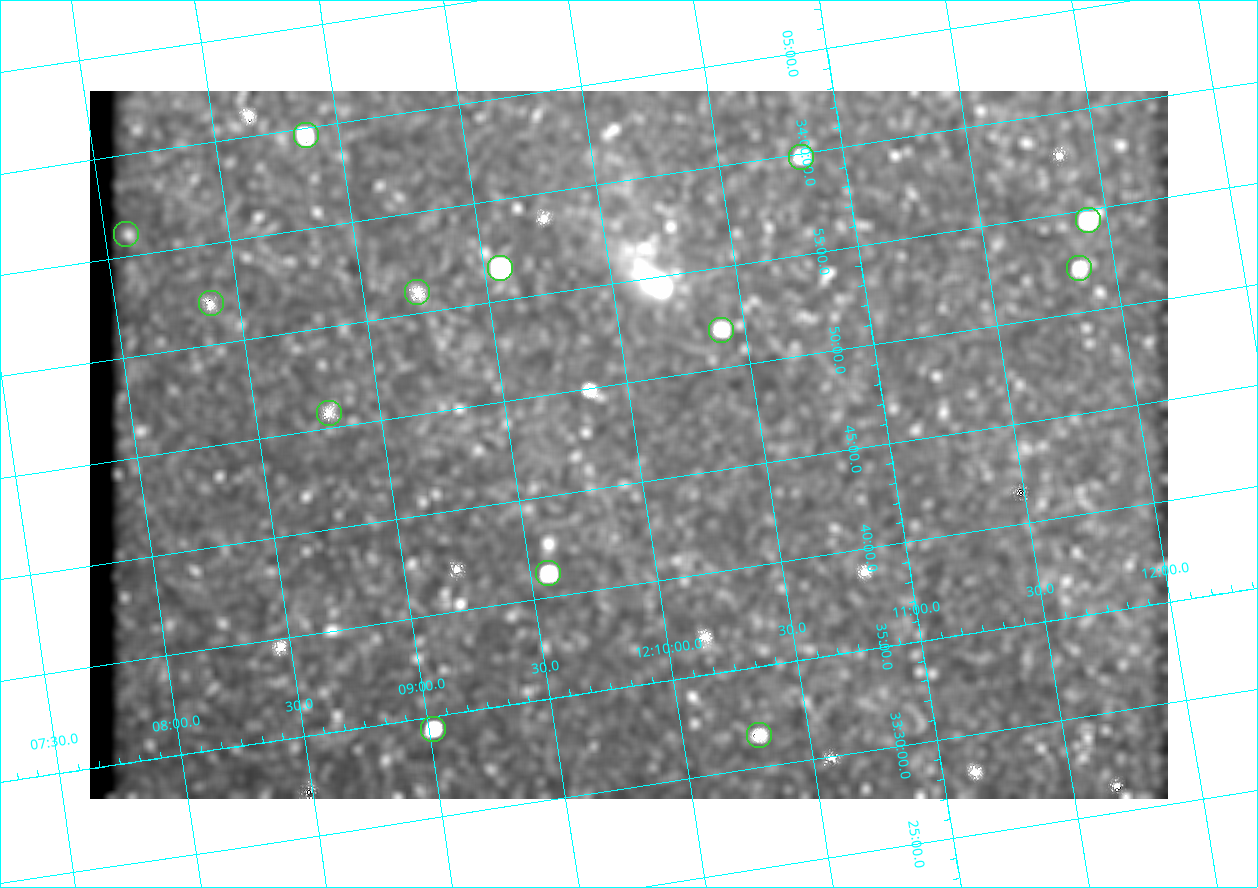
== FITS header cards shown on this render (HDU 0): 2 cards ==
NAXIS1  =                 1078
NAXIS2  =                  708

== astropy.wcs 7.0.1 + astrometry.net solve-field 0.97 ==
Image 1078 x 708 px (HDU 0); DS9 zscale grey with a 90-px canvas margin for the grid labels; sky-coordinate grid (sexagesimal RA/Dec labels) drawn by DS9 from the SOLVED WCS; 13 Tycho-2 reference stars matched to detected sources circled (green)
Header WCS: none
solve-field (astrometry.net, Tycho-2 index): SOLVED blind (the file carries no WCS)
Solved WCS: RA---TAN-SIP/DEC--TAN-SIP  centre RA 12:09:58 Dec +33:47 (182.49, +33.78 deg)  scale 3 arcsec/px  FOV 53.9' x 35.4'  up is +9 deg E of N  parity flipped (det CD > 0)
(file carries no celestial WCS; the grid is the blind solution)
Tycho-2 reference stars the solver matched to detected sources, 13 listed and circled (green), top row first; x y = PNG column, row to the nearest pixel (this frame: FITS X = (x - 90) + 1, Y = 708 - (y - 91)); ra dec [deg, ICRS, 3 dp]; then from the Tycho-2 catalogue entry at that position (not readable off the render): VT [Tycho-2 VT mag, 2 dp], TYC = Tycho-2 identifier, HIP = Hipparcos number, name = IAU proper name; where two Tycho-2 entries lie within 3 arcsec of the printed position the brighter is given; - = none
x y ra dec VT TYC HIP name
306 135 182.217 +34.078 10.97 2529-1713-1 - -
801 157 182.707 +33.997 11.63 2529-1841-1 - -
1088 220 182.981 +33.908 10.81 2529-1789-1 - -
126 234 182.022 +34.018 10.39 2529-1353-1 - -
500 268 182.392 +33.944 9.84 2529-1255-1 59276 -
1079 268 182.965 +33.869 12.02 2529-805-1 - -
417 292 182.305 +33.934 12.65 2529-1793-1 - -
211 303 182.097 +33.951 11.96 2529-1435-1 - -
721 330 182.601 +33.865 11.69 2529-1735-1 - -
329 413 182.198 +33.846 12.76 2529-1573-1 - -
548 573 182.392 +33.687 10.79 2527-1378-1 - -
433 729 182.255 +33.573 10.77 2527-1252-1 - -
759 735 182.576 +33.526 12.18 2527-1353-1 - -